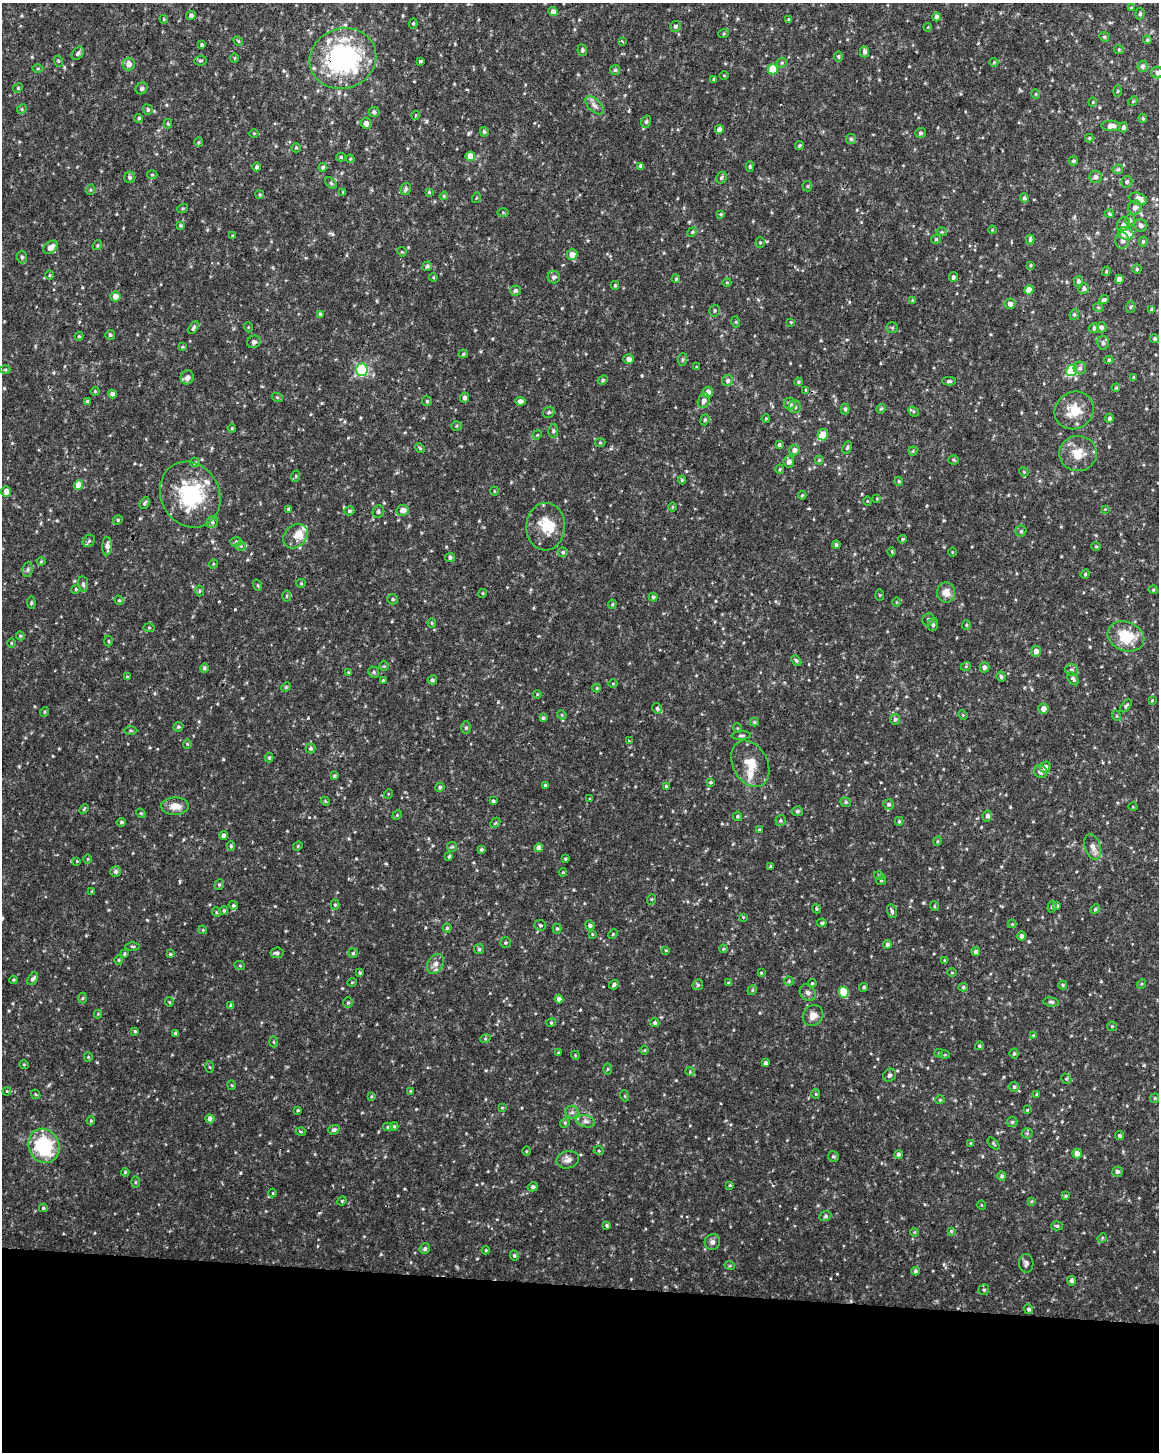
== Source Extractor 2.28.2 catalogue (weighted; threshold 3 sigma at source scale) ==
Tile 10 of 4 x 3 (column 2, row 3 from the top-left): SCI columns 1158-2314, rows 235-1684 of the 4637 x 4872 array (HDU 1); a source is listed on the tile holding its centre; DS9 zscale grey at full resolution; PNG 1161 x 1454 px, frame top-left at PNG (2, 3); each listed source drawn as its Kron ellipse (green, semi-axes under 4 px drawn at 4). Shown black and unused: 12% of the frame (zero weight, under 2 of 3 exposures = <1% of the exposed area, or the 3 px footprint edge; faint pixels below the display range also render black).
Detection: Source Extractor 2.28.2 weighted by HDU 2 'WHT'; one run over the whole footprint, this tile lists its part. Background 0.0238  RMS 0.0062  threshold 0.0279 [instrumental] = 3 sigma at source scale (4.5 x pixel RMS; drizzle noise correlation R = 1.50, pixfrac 1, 0.0396/0.0396 arcsec/px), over >= 5 px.
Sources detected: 525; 13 inside a brighter listed object's ellipse — not listed separately; of the other 512, all 500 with FLUX_AUTO >= 0.454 (the completeness limit of this list) listed and drawn (12 fainter detections not listed), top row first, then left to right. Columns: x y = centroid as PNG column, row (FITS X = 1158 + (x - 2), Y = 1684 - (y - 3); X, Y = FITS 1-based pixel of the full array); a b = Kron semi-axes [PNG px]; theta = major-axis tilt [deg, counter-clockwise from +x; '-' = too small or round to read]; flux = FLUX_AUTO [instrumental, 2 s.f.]
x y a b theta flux
1131 8 4 4 - 0.81
553 12 5 4 - 3.2
1140 14 6 4 83 1.3
191 15 5 4 - 1.8
936 17 4 4 - 1.5
164 19 4 3 - 0.63
789 20 4 3 - 0.8
413 24 5 4 - 0.88
675 26 5 5 - 1.4
928 27 4 3 - 0.52
724 33 5 3 - 0.64
1104 37 5 4 - 0.86
1147 40 4 4 - 0.73
238 41 5 4 - 0.68
622 41 3 3 - 1.1
202 45 3 3 - 1.1
582 50 6 5 - 1.2
1119 50 5 4 - 0.7
864 52 5 4 - 1.9
78 53 7 5 53 1.5
838 56 5 4 - 0.96
235 58 5 3 - 0.57
343 58 34 30 20 97
58 61 5 3 - 0.6
200 61 6 5 - 1
420 61 3 3 - 0.8
994 62 4 4 - 0.68
782 63 5 4 - 0.83
129 64 6 6 - 4.3
1143 66 5 5 - 1.5
38 68 5 3 - 0.7
773 69 5 5 - 16
615 70 5 5 - 1
1157 72 6 5 - 1.6
724 76 4 3 - 0.49
713 79 4 3 - 0.67
18 88 5 4 - 0.74
142 88 6 5 - 1.2
1118 91 5 3 - 0.66
1036 94 4 4 - 0.73
1133 101 5 4 - 0.69
1093 102 4 4 - 0.63
594 105 11 6 -45 2.7
22 109 5 4 - 0.79
148 110 5 5 - 1.2
374 112 5 5 - 1.3
416 115 4 3 - 0.65
139 118 4 4 - 1
1143 118 5 4 - 0.77
646 122 6 5 - 1
366 123 6 5 - 2.9
168 124 4 4 - 0.7
1111 126 9 5 -1 3.8
1123 127 5 4 - 1.5
719 129 4 4 - 2.4
484 132 5 4 - 1.1
254 133 5 3 - 0.5
920 133 5 5 - 1.3
1089 138 4 4 - 0.82
851 139 5 5 - 1.1
199 142 5 3 - 0.61
799 146 4 4 - 0.87
296 148 5 4 - 0.73
470 156 5 4 - 9.6
341 157 5 4 - 0.89
350 159 4 4 - 0.64
1073 161 5 4 - 1.2
641 166 4 4 - 1.5
750 166 5 4 - 1
256 167 4 4 - 1.2
323 167 4 4 - 1.5
1118 169 5 5 - 0.94
152 175 5 3 - 0.71
130 177 5 5 - 1.3
1096 177 6 6 - 2
721 178 6 5 - 1.1
1127 182 6 5 - 1.5
331 183 7 4 -45 1
807 186 5 5 - 0.76
406 189 6 5 - 1.5
90 190 5 3 - 0.65
343 192 4 3 - 0.57
429 192 4 4 - 0.7
260 195 4 3 - 0.66
444 196 4 3 - 0.66
476 198 5 3 - 0.54
1024 198 4 4 - 1.2
1138 199 9 6 -18 4.6
1135 207 7 6 - 2.9
183 208 5 3 - 0.68
503 212 5 3 - 0.65
721 214 4 4 - 0.69
1109 214 4 4 - 0.85
1130 220 6 5 - 1.1
1123 224 7 6 - 1.8
180 225 4 4 - 0.82
1141 225 6 6 - 2.1
992 230 4 3 - 0.53
692 232 5 4 - 0.69
942 232 5 3 - 0.57
1126 234 8 6 -20 12
233 236 4 3 - 0.81
936 239 5 4 - 0.67
1030 239 5 4 - 1.2
1122 241 8 7 - 2.4
1143 242 5 4 - 1
760 243 5 4 - 0.73
97 245 5 4 - 0.73
50 247 8 5 37 4.1
402 252 5 4 - 0.61
572 254 5 5 - 4.7
22 257 6 5 - 1.2
1030 265 4 3 - 0.64
427 266 5 4 - 1.1
1137 269 4 4 - 0.84
1106 271 5 3 - 0.63
50 275 4 3 - 0.57
433 277 4 4 - 0.63
554 277 6 6 - 1.8
953 277 5 4 - 1.5
676 279 4 3 - 0.78
1119 279 4 4 - 5.2
1078 281 5 4 - 1.5
727 282 4 3 - 0.46
615 285 4 3 - 0.7
1084 289 5 5 - 1.4
1029 290 5 4 - 6.6
515 291 5 5 - 1.5
115 296 5 5 - 4.3
912 300 4 4 - 0.56
1104 300 5 4 - 1.6
1010 304 5 5 - 2.6
1098 307 5 3 - 0.57
1130 307 6 4 87 0.77
1152 309 4 4 - 0.84
715 311 6 5 - 1
320 314 4 4 - 0.83
1074 314 5 4 - 1.1
736 322 5 3 - 0.64
791 322 4 4 - 0.56
248 327 5 3 - 0.48
1102 327 5 5 - 1.7
193 328 7 4 61 1.4
892 328 5 5 - 1
1094 328 5 5 - 1.7
110 335 5 5 - 1.1
79 336 4 4 - 0.68
1155 339 5 4 - 1
254 342 7 6 - 1.6
1103 343 7 6 - 1.7
182 347 4 4 - 0.64
463 354 5 4 - 0.86
629 359 5 5 - 2.8
683 359 6 4 85 0.96
1109 360 5 4 - 0.9
696 367 3 3 - 0.55
1080 368 6 6 - 1.5
5 370 5 3 - 0.72
362 370 6 6 - 83
1071 371 5 5 - 34
187 377 7 6 - 3
1134 377 4 4 - 0.67
603 380 5 4 - 0.91
728 381 6 5 - 1.8
949 381 6 4 1 0.99
798 382 4 4 - 0.88
1116 388 4 3 - 0.75
806 390 4 4 - 0.61
95 391 4 4 - 0.72
708 392 5 5 - 3.6
112 394 4 4 - 2.6
277 397 5 3 - 0.63
465 398 5 4 - 2.4
427 401 5 4 - 0.84
520 401 5 4 - 2.2
704 401 7 5 73 3.1
87 402 3 3 - 1.4
790 404 6 5 - 2.8
795 407 6 6 - 1.4
845 409 5 4 - 1.1
881 409 5 4 - 0.89
1074 410 20 18 34 12
914 411 5 4 - 0.72
549 412 6 5 - 1.1
1109 418 4 4 - 1.3
766 419 4 3 - 0.61
705 420 5 4 - 0.95
456 426 5 4 - 0.73
232 428 4 4 - 0.67
553 431 7 5 78 1.1
537 435 5 3 - 0.55
823 435 5 5 - 8.1
600 443 5 3 - 0.63
779 445 4 3 - 1.2
420 448 5 4 - 0.83
847 448 6 4 63 0.88
794 450 5 5 - 2.5
913 451 4 4 - 0.7
1078 454 19 17 -1 11
819 460 4 4 - 0.74
954 460 5 4 - 0.78
195 462 5 4 - 0.79
789 462 5 5 - 2.8
780 469 4 4 - 0.7
1024 472 5 4 - 0.59
296 476 6 3 72 0.67
682 480 4 4 - 0.72
899 481 4 4 - 0.73
78 485 5 4 - 7.6
494 491 4 3 - 0.5
6 492 5 5 - 3.5
190 495 34 29 -62 45
802 495 4 3 - 0.62
877 499 4 4 - 0.53
867 501 4 3 - 0.54
145 503 6 4 60 1.2
672 507 5 3 - 0.57
289 509 4 4 - 1.1
1105 509 4 4 - 0.51
402 510 6 5 - 4.4
349 511 5 4 - 1.1
378 512 6 5 - 1.4
118 520 5 4 - 0.85
212 522 6 5 - 1.2
546 527 24 19 88 16
1021 531 5 5 - 1.1
295 536 13 11 47 5.9
902 539 4 3 - 0.76
89 541 7 5 45 1.3
236 542 5 5 - 1
836 545 4 3 - 1
107 546 9 5 89 2.8
241 546 5 5 - 1
1096 546 4 4 - 0.71
563 552 5 5 - 1.1
892 552 4 3 - 0.49
952 552 4 3 - 0.5
450 557 5 4 - 1.4
41 561 4 4 - 0.63
213 564 5 3 - 0.5
28 569 7 5 83 1.2
1085 574 5 4 - 0.78
301 583 5 4 - 0.64
83 584 8 5 -80 1.3
257 585 6 3 -70 0.68
76 589 5 3 - 0.61
1153 590 5 4 - 0.72
199 591 5 3 - 0.59
946 592 10 9 - 5.2
483 593 4 3 - 0.58
880 595 5 4 - 0.62
287 596 6 4 89 0.79
653 597 4 4 - 1.2
393 599 5 5 - 0.99
119 600 5 4 - 0.77
897 602 5 3 - 0.49
31 603 6 4 -85 0.82
612 604 5 4 - 0.73
928 620 6 5 - 1.2
432 623 4 4 - 0.71
933 624 6 5 - 1.4
966 625 5 4 - 0.75
149 627 5 3 - 0.69
20 636 4 4 - 0.67
1126 636 19 14 -23 20
109 641 5 3 - 0.65
11 643 5 3 - 0.57
1036 651 5 5 - 3.2
796 661 6 4 -50 1.1
384 666 5 4 - 0.71
966 666 5 3 - 0.53
984 667 5 5 - 1.9
204 668 5 4 - 1.2
1071 670 6 6 - 1.6
348 672 4 3 - 0.62
374 672 6 5 - 1
1001 676 5 4 - 1.3
127 677 4 4 - 0.69
1073 679 7 4 -52 1.3
432 680 5 4 - 1.3
383 681 4 3 - 0.87
613 684 5 3 - 0.51
286 687 5 4 - 0.69
597 688 4 4 - 0.69
537 694 4 3 - 0.61
1152 700 4 3 - 0.54
1126 706 7 4 50 1.2
657 708 5 4 - 0.99
1043 709 5 5 - 3.7
44 712 5 3 - 0.64
562 715 5 3 - 0.56
963 715 5 4 - 0.56
1117 716 5 3 - 0.61
543 718 4 3 - 1.1
895 719 5 5 - 1.6
754 722 4 4 - 0.87
178 727 5 4 - 0.99
466 728 6 5 - 1.3
737 728 5 3 - 0.48
130 730 7 3 0 0.84
741 735 10 3 3 1.1
629 741 4 3 - 0.45
187 744 5 4 - 0.66
310 748 5 5 - 0.91
269 758 4 3 - 0.85
750 764 24 17 -62 12
1045 767 6 5 - 3.1
1040 771 7 6 - 2.8
334 776 3 3 - 0.8
710 782 4 3 - 0.8
545 785 3 3 - 1.1
666 786 4 4 - 0.75
440 787 5 4 - 1.1
388 794 5 3 - 0.56
590 799 4 2 - 0.46
325 801 4 3 - 0.64
493 801 4 3 - 1.1
846 802 5 4 - 0.98
889 804 5 5 - 1.6
175 806 14 9 2 6.4
1133 807 4 3 - 0.46
84 809 5 3 - 0.63
797 811 5 5 - 1.3
141 813 5 4 - 0.75
397 815 5 4 - 0.7
737 816 5 4 - 0.93
987 816 5 5 - 2.1
781 821 5 5 - 0.97
899 821 4 4 - 0.73
121 822 5 4 - 1.2
495 823 6 4 46 0.81
759 830 4 3 - 0.61
223 835 4 4 - 2.1
938 841 5 3 - 0.56
231 846 5 4 - 0.89
298 846 5 4 - 0.66
452 847 5 4 - 0.84
1093 847 13 8 -71 3.4
539 848 4 4 - 4.1
481 849 3 3 - 0.89
449 857 3 3 - 1.5
88 859 5 3 - 0.57
565 859 3 3 - 0.81
77 861 4 4 - 0.59
771 866 4 3 - 0.64
116 872 5 5 - 1.7
563 872 4 3 - 0.5
879 876 5 3 - 0.68
881 880 5 4 - 0.81
219 884 5 4 - 0.9
92 891 4 3 - 0.5
652 899 5 3 - 0.57
233 905 5 4 - 1.1
335 905 5 4 - 0.79
934 906 5 3 - 0.58
1057 906 4 4 - 1.1
1052 907 6 4 74 1.1
816 909 5 4 - 0.76
1095 909 5 4 - 0.89
224 910 4 4 - 0.94
892 911 7 4 -73 1.5
216 912 5 3 - 0.5
743 917 4 3 - 0.52
822 923 5 4 - 1.1
1012 924 4 4 - 0.57
540 925 6 5 - 1
590 925 5 4 - 1.5
447 928 4 4 - 0.93
557 929 5 4 - 0.93
203 930 4 3 - 0.51
592 934 4 3 - 0.5
613 934 5 3 - 0.58
1022 936 5 4 - 2.1
506 943 5 5 - 0.92
887 944 4 4 - 1.6
133 946 7 3 -1 0.8
479 949 5 5 - 0.9
723 949 4 3 - 0.59
666 950 3 2 - 0.5
976 952 4 4 - 1.6
277 953 6 5 - 1.5
353 953 5 4 - 0.89
124 954 3 3 - 0.81
170 954 4 4 - 0.76
119 960 4 4 - 0.66
944 960 4 3 - 0.5
435 964 10 7 57 3.4
240 966 5 3 - 0.57
360 973 4 4 - 0.88
761 973 4 4 - 0.71
952 973 4 3 - 0.52
33 979 7 4 55 1.7
13 980 4 4 - 0.65
789 981 5 4 - 0.73
352 982 4 3 - 0.5
729 983 4 4 - 1.1
812 983 4 3 - 0.68
1141 984 5 3 - 0.55
614 985 5 4 - 1.4
698 985 6 5 - 1.1
1063 985 4 4 - 0.88
864 987 4 4 - 0.97
963 987 5 4 - 0.88
752 990 5 4 - 0.88
844 992 5 5 - 17
808 993 9 7 -48 2
83 998 5 3 - 0.75
559 999 4 4 - 2.4
169 1002 5 3 - 0.55
1051 1002 8 4 -7 1.2
348 1003 5 4 - 0.94
231 1006 4 4 - 2.3
98 1014 4 4 - 0.58
813 1016 11 9 46 4.3
551 1023 4 4 - 0.7
655 1023 5 4 - 1.1
1112 1026 5 4 - 0.72
135 1031 4 3 - 0.78
176 1034 4 3 - 1.6
1033 1035 4 4 - 0.5
485 1039 5 3 - 0.61
273 1042 5 3 - 0.66
979 1046 4 4 - 0.86
644 1050 4 4 - 0.59
558 1053 4 3 - 0.6
939 1053 4 3 - 0.62
1014 1054 5 4 - 0.95
575 1055 4 3 - 0.51
945 1055 5 3 - 0.6
88 1057 4 4 - 0.64
766 1063 4 3 - 1.4
24 1065 4 4 - 0.71
210 1067 5 4 - 0.68
608 1069 5 3 - 0.65
690 1072 4 4 - 0.64
890 1075 7 6 - 1.8
1066 1079 5 4 - 0.93
232 1085 5 3 - 0.58
1014 1087 5 5 - 1.2
7 1091 4 3 - 0.53
410 1091 4 3 - 0.55
36 1094 5 3 - 0.66
816 1094 5 4 - 0.7
1036 1094 4 3 - 0.76
371 1096 4 3 - 0.65
625 1096 5 3 - 0.6
1155 1098 5 4 - 0.82
940 1100 4 4 - 0.68
502 1108 3 3 - 0.57
298 1110 3 3 - 0.66
1027 1110 4 3 - 0.51
572 1112 6 6 - 1.7
210 1119 4 4 - 3.3
91 1121 4 3 - 0.78
586 1121 9 6 -16 2.2
1012 1122 5 5 - 1.1
565 1123 5 4 - 0.72
394 1126 4 4 - 0.73
388 1127 5 4 - 0.82
334 1130 6 4 19 1.5
301 1132 5 3 - 0.6
1027 1133 5 5 - 0.9
1120 1135 4 4 - 1.2
971 1143 4 3 - 0.47
994 1144 7 3 -46 0.79
44 1146 17 15 -65 42
526 1151 5 3 - 0.57
599 1151 5 3 - 0.59
899 1154 4 4 - 1.5
1077 1154 5 4 - 3.6
833 1156 6 5 - 1
568 1160 11 8 13 3.1
125 1172 4 3 - 0.69
1117 1172 5 5 - 1.7
1002 1176 5 4 - 1.2
135 1182 6 4 -90 0.74
730 1185 4 3 - 0.68
533 1187 5 4 - 1.5
272 1193 4 3 - 0.49
1066 1196 4 3 - 0.75
342 1201 5 4 - 0.61
1031 1201 4 3 - 0.65
982 1205 5 3 - 0.46
43 1208 4 3 - 0.82
825 1216 6 5 - 0.99
607 1225 3 3 - 0.79
1057 1226 6 4 -1 1.1
951 1231 4 4 - 0.68
914 1232 4 3 - 0.52
1102 1238 5 4 - 0.73
712 1242 8 7 - 2
425 1249 5 5 - 1.5
486 1250 4 4 - 0.61
514 1255 5 4 - 0.9
1026 1263 9 7 -85 1.8
730 1266 5 3 - 0.57
915 1271 4 4 - 1.2
1072 1281 5 4 - 1.9
984 1290 5 5 - 1.1
1029 1309 5 4 - 1.4
Overlapping masked pixels (flux is a lower limit): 1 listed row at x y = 343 58
Isophote crosses this tile's border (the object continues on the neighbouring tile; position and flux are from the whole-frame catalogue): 2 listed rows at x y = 553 12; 1157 72